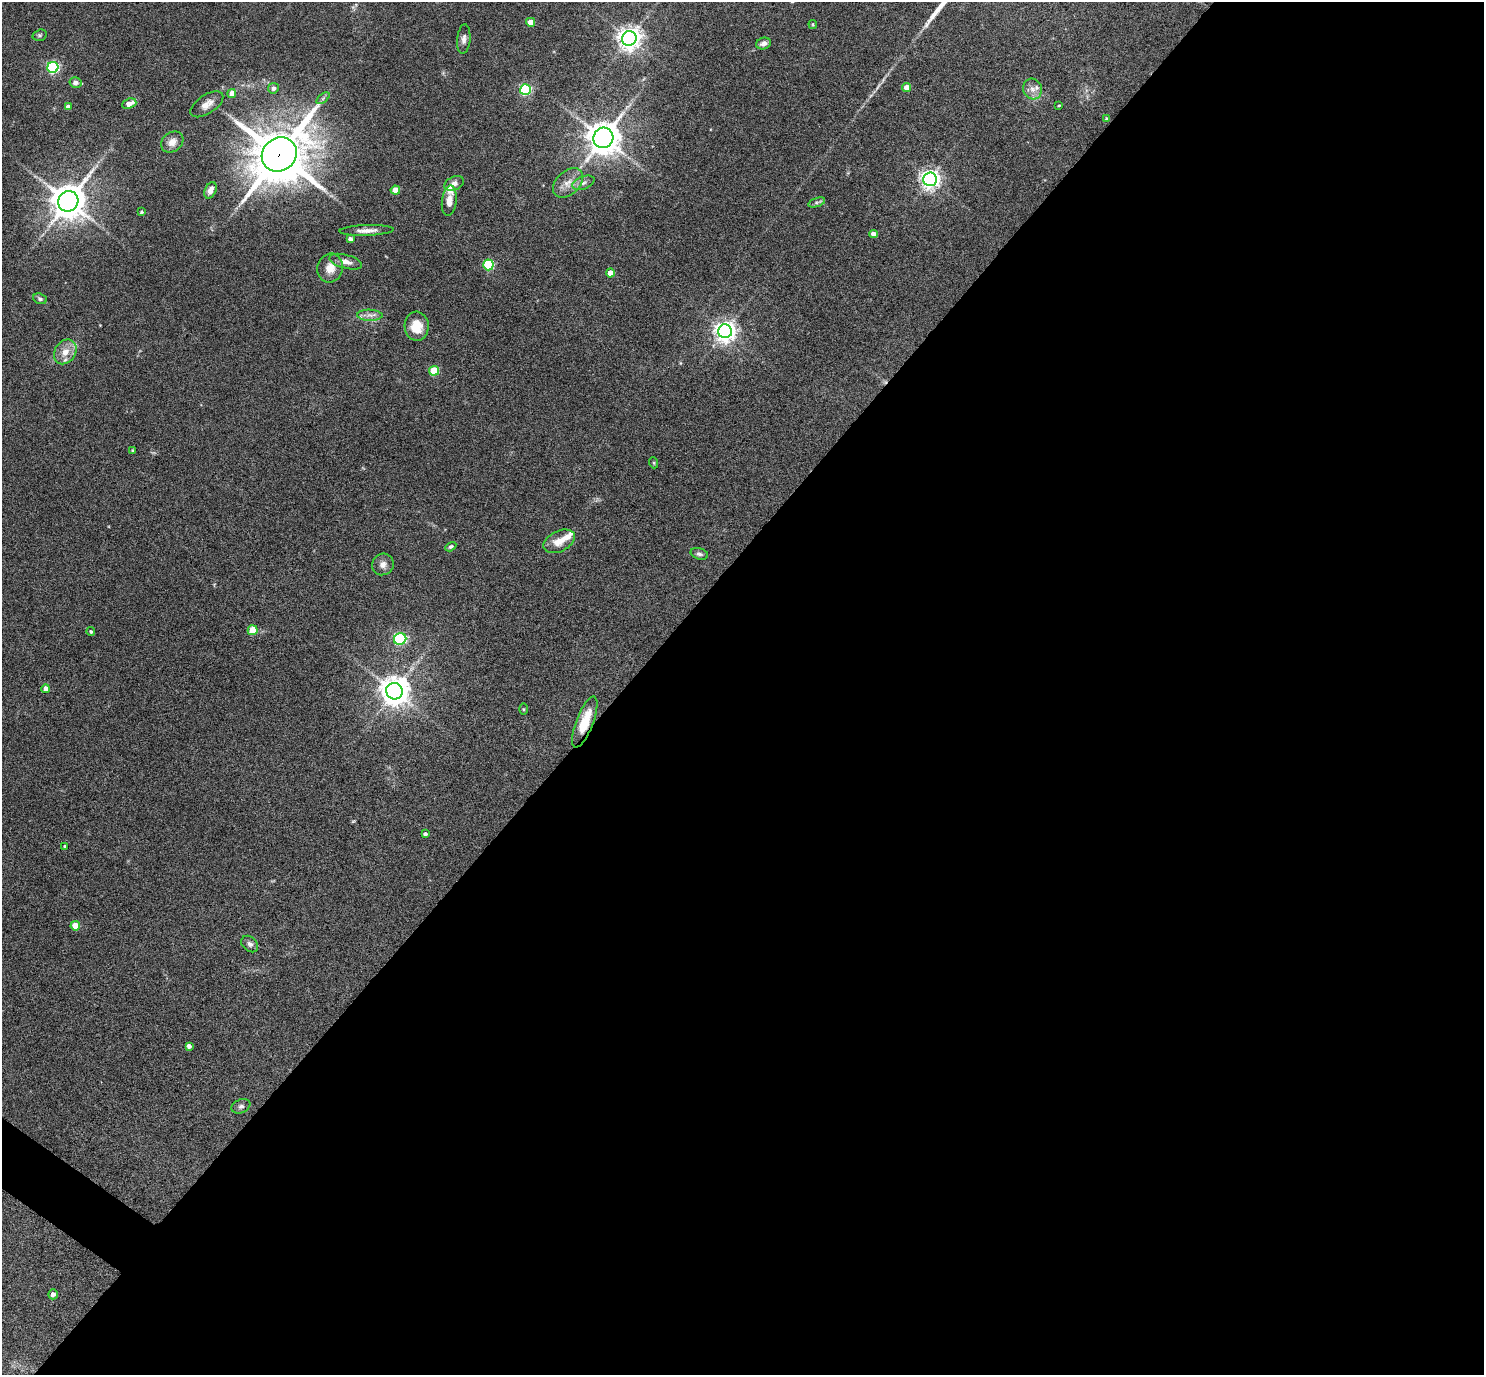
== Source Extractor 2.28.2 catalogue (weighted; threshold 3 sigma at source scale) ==
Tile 12 of 4 x 4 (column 4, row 3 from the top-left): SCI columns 4455-5936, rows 1670-3042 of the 5940 x 5944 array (HDU 1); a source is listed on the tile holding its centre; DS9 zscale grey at full resolution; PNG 1486 x 1377 px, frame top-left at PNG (2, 2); each listed source drawn as its Kron ellipse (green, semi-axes under 4 px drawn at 4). Shown black and unused: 59% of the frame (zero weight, under 5 of 9 exposures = <1% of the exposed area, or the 3 px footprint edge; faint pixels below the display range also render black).
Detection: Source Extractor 2.28.2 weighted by HDU 2 'WHT'; one run over the whole footprint, this tile lists its part. Background 0.0429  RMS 0.0039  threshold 0.016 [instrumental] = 3 sigma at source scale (4.09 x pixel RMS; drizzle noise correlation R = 1.36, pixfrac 0.8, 0.05/0.05 arcsec/px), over >= 5 px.
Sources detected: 71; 1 too faint to see at this stretch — neither listed nor drawn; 5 inside a brighter listed object's ellipse — not listed separately; the other 65 listed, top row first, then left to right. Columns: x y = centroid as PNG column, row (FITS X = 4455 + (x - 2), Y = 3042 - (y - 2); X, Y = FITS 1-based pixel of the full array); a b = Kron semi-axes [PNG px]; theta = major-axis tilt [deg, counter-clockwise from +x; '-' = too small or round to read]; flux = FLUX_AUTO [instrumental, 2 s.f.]
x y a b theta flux
531 22 4 4 - 4.6
813 24 4 4 - 0.37
40 35 7 5 15 0.68
629 38 7 7 - 310
464 39 14 6 84 1.7
763 43 7 5 19 1.7
53 67 5 5 - 53
75 83 6 5 - 1.5
273 88 5 5 - 1.5
907 88 4 4 - 3.8
1032 89 10 9 - 2.4
525 90 5 5 - 39
232 93 4 4 - 3.8
323 98 8 4 37 0.69
129 104 7 5 20 3.1
207 104 19 9 34 3.3
1059 105 3 2 - 0.3
68 107 4 4 - 2.2
1106 118 4 3 - 0.33
603 138 10 10 - 630
172 142 12 9 37 3.2
279 154 18 16 41 2100
930 179 7 6 - 190
454 183 10 6 23 1.7
568 183 17 11 44 4.2
583 183 11 6 20 1.5
210 190 9 5 65 2.4
395 190 4 4 - 5.6
68 201 10 10 - 780
449 201 15 7 83 3.6
817 202 9 4 18 0.8
142 212 4 3 - 0.53
366 230 27 5 2 2.9
873 234 4 4 - 2.9
350 239 4 4 - 1.6
346 262 17 7 -15 2.5
488 265 5 5 - 31
330 268 14 12 78 4.5
610 273 4 4 - 3.9
40 299 7 5 -23 0.85
370 315 12 5 -2 2
417 326 14 12 -87 6.7
725 331 7 7 - 250
65 352 13 10 55 4
434 371 5 5 - 16
133 451 3 3 - 0.86
654 463 5 3 - 0.37
559 541 17 10 26 4.5
451 547 6 4 30 0.71
699 554 9 5 -16 1
383 564 11 10 - 2.2
253 630 5 4 - 8.5
91 632 4 3 - 0.56
400 639 6 5 - 50
46 689 4 4 - 3
394 691 8 8 - 540
524 709 5 4 - 0.39
585 722 27 8 69 9.2
425 834 4 3 - 0.87
65 846 4 3 - 0.76
75 926 5 4 - 7.2
250 944 9 7 -43 1.3
189 1046 4 4 - 1.4
241 1106 10 6 23 1.2
53 1294 5 4 - 1.7
Overlapping masked pixels (flux is a lower limit): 2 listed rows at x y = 279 154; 585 722